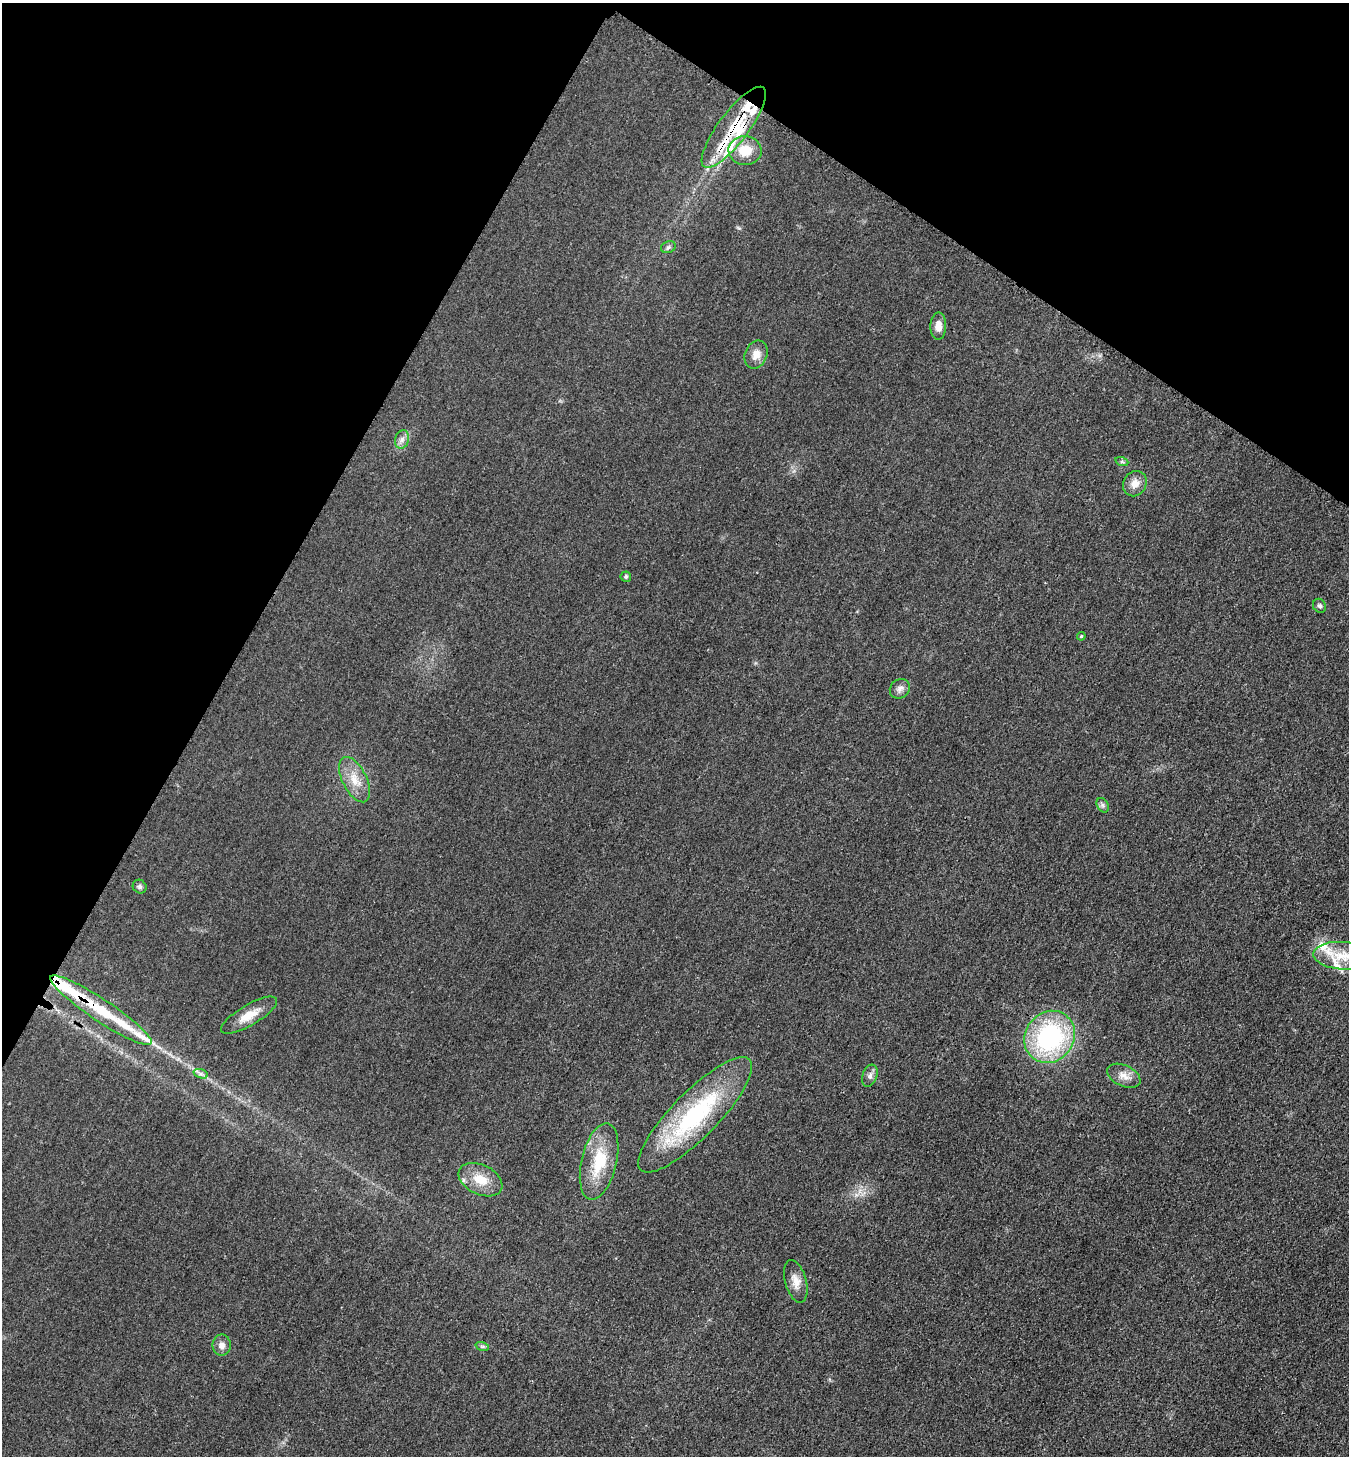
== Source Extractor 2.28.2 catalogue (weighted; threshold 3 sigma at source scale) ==
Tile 2 of 4 x 4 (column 2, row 1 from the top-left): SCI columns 1737-3083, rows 4562-6015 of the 6023 x 6034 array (HDU 1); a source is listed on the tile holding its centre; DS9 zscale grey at full resolution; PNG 1351 x 1458 px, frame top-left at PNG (2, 3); each listed source drawn as its Kron ellipse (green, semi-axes under 4 px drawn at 4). Shown black and unused: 26% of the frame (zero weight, under 3 of 4 exposures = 2% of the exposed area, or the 3 px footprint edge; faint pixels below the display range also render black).
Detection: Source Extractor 2.28.2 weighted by HDU 2 'WHT'; one run over the whole footprint, this tile lists its part. Background 0.0262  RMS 0.0062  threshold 0.0281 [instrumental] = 3 sigma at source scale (4.5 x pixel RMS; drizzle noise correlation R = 1.50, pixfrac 1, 0.05/0.05 arcsec/px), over >= 5 px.
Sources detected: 39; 1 long thin detection or spike segment (spike, bleed or trail) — neither listed nor drawn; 10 inside a brighter listed object's ellipse — not listed separately; the other 28 listed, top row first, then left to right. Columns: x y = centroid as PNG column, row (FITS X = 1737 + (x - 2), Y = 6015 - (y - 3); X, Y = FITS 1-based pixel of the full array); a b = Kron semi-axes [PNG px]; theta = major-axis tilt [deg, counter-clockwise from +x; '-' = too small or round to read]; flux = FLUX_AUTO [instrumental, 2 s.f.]
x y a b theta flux
734 127 49 15 53 31
745 151 17 14 -4 13
668 247 8 5 22 1.4
938 326 14 8 88 5.8
756 354 14 11 68 6.2
402 439 9 7 74 2.9
1122 462 7 4 -18 1.1
1135 484 13 11 59 5.9
626 577 5 5 - 1.3
1319 606 7 6 - 1.7
1081 636 4 3 - 0.75
900 689 10 9 - 3
355 780 24 12 -63 11
1103 805 8 5 -60 1.6
140 887 7 6 - 1.6
1342 956 29 14 -4 13
101 1010 60 11 -34 34
249 1015 32 10 31 11
1050 1037 27 24 53 91
201 1074 7 4 -18 1.7
870 1076 11 7 70 2.6
1124 1076 18 10 -25 5.7
695 1115 77 23 45 81
599 1161 39 17 77 27
480 1180 23 15 -26 13
796 1281 22 10 -75 6.5
222 1345 10 9 - 3.7
482 1346 7 4 -18 0.99
Overlapping masked pixels (flux is a lower limit): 2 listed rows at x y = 734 127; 101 1010